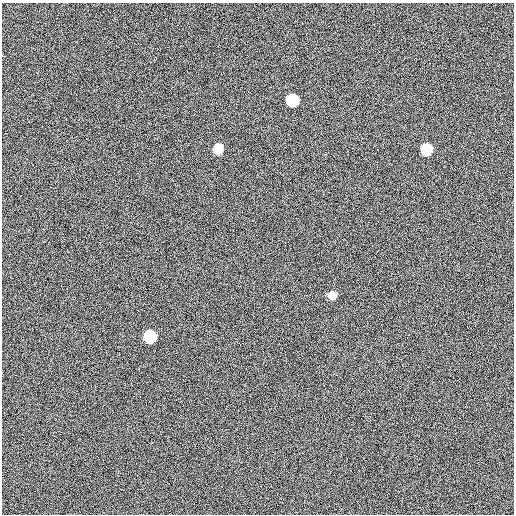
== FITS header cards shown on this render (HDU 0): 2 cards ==
NAXIS1  =                  512
NAXIS2  =                  512

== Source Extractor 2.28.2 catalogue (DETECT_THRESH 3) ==
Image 512 x 512 px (HDU 0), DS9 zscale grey, 1 PNG px = 1 image px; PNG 516 x 516 px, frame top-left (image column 1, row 512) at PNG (2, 3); no overlay
Background 461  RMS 13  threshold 39.4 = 3 sigma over >= 5 px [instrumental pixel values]
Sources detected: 5; all 5 listed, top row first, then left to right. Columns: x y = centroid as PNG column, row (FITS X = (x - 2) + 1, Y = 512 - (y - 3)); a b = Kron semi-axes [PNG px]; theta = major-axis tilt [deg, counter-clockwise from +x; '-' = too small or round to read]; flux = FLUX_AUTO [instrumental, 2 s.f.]
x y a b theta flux
292 100 9 9 - 45000
218 149 9 8 - 14000
426 149 8 8 - 29000
332 295 8 8 - 6000
150 337 9 9 - 45000